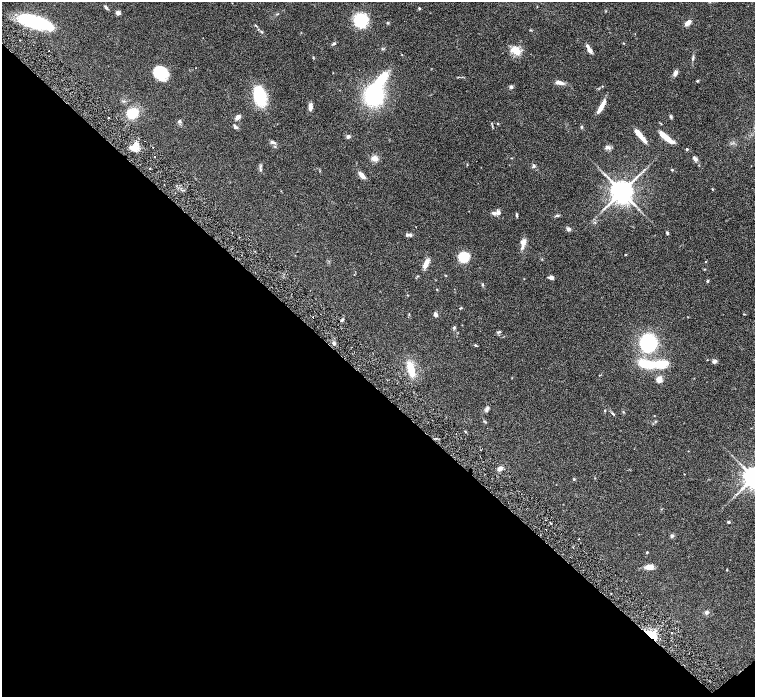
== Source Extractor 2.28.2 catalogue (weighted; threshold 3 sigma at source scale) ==
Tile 14 of 4 x 4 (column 2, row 4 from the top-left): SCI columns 1511-3015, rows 305-1694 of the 6028 x 6026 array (HDU 1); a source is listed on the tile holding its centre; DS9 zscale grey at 2 x 2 block average (1 PNG px = mean of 2 x 2 image px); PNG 757 x 699 px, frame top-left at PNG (2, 2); no overlay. Shown black and unused: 45% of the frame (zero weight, under 3 of 6 exposures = <1% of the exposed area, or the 3 px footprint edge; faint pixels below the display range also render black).
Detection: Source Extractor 2.28.2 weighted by HDU 2 'WHT'; one run over the whole footprint, this tile lists its part. Background 0.0806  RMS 0.0041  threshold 0.0169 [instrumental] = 3 sigma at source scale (4.09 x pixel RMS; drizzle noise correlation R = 1.36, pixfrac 0.8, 0.05/0.05 arcsec/px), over >= 5 px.
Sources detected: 104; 1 inside a brighter object's white glare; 1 cosmic-ray / hot-pixel residue — not listed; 2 inside a brighter listed object's ellipse — not listed separately; the other 100 listed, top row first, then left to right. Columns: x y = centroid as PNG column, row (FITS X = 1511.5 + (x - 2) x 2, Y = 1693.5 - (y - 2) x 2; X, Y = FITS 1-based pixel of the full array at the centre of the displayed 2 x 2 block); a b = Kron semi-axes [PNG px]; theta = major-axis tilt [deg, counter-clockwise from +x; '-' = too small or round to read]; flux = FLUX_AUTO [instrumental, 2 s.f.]
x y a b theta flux
106 8 7 3 -50 1.6
419 8 4 3 - 0.77
118 13 5 4 - 2.9
278 14 3 2 - 0.59
361 20 10 10 - 43
35 22 28 9 -17 82
688 23 7 4 46 4.7
256 25 3 2 - 0.58
262 32 3 3 - 0.78
623 43 3 2 - 0.45
334 44 5 3 - 1.2
589 50 7 4 -51 4.7
515 51 14 9 -27 10
313 57 3 2 - 0.62
693 58 5 3 - 1.2
161 73 13 11 -47 30
675 73 8 5 71 3.1
381 80 21 9 52 25
697 81 4 3 - 0.83
560 83 11 4 -10 4.2
511 87 4 4 - 1.7
260 96 18 11 -73 45
373 96 12 10 71 130
601 106 18 4 60 8.2
310 107 7 4 86 4.7
133 113 13 9 41 17
671 116 5 3 - 1.2
238 117 6 4 48 4.4
108 118 2 2 - 0.63
179 121 6 4 60 1.6
498 123 3 2 - 0.51
235 127 7 4 -40 1.7
581 127 4 3 - 0.91
638 133 13 5 -54 7.7
348 136 5 4 - 1.9
666 138 17 4 -39 15
273 142 9 3 -15 1.9
137 144 6 3 -36 2.5
275 147 4 3 - 0.83
134 148 7 5 -16 12
608 148 8 4 -6 2.3
687 149 2 2 - 1.6
155 157 2 2 - 0.48
374 158 8 6 -6 5.1
695 158 8 4 -45 2.6
467 164 3 2 - 0.41
260 166 7 3 77 1.7
533 166 5 4 - 1.4
150 168 2 2 - 0.94
672 170 2 2 - 0.98
362 175 8 4 -47 5.7
712 189 3 2 - 0.52
622 192 7 7 - 760
494 213 5 4 - 2.6
498 213 4 4 - 3.5
517 215 5 3 - 1
557 216 7 3 16 1.4
568 229 5 4 - 1.9
667 233 5 3 - 1.2
409 235 9 3 -1 2.3
523 242 9 7 44 4.9
625 255 3 2 - 0.42
463 257 7 6 - 34
706 262 2 2 - 0.54
426 263 10 5 65 6.7
417 276 4 2 - 0.51
551 277 5 4 - 2.5
707 281 4 3 - 0.89
482 285 3 2 - 0.59
437 290 3 2 - 0.46
460 308 3 2 - 0.73
744 314 3 2 - 0.52
436 315 5 4 - 2.9
342 320 5 3 - 1.1
454 328 4 4 - 1.1
499 332 7 3 18 1.1
334 343 4 3 - 1.8
648 343 11 10 - 110
476 345 4 3 - 0.96
714 361 6 4 38 2.2
659 364 17 7 5 26
411 369 18 7 -72 17
659 379 6 6 - 5.6
487 408 8 4 71 2
605 410 3 2 - 0.53
613 414 4 3 - 0.88
688 451 2 2 - 0.26
500 468 5 4 - 3.9
754 477 6 6 - 750
574 479 4 3 - 0.76
728 522 3 3 - 1.2
551 523 3 2 - 0.56
672 536 5 4 - 1.5
579 539 2 2 - 0.37
647 552 3 3 - 0.66
649 567 9 5 3 6.4
726 570 3 2 - 0.48
706 612 5 5 - 1.8
671 633 2 2 - 0.68
651 635 8 4 -37 35
Overlapping masked pixels (flux is a lower limit): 1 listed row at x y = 651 635
Isophote crosses this tile's border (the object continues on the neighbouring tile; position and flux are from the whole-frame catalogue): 1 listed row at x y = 754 477